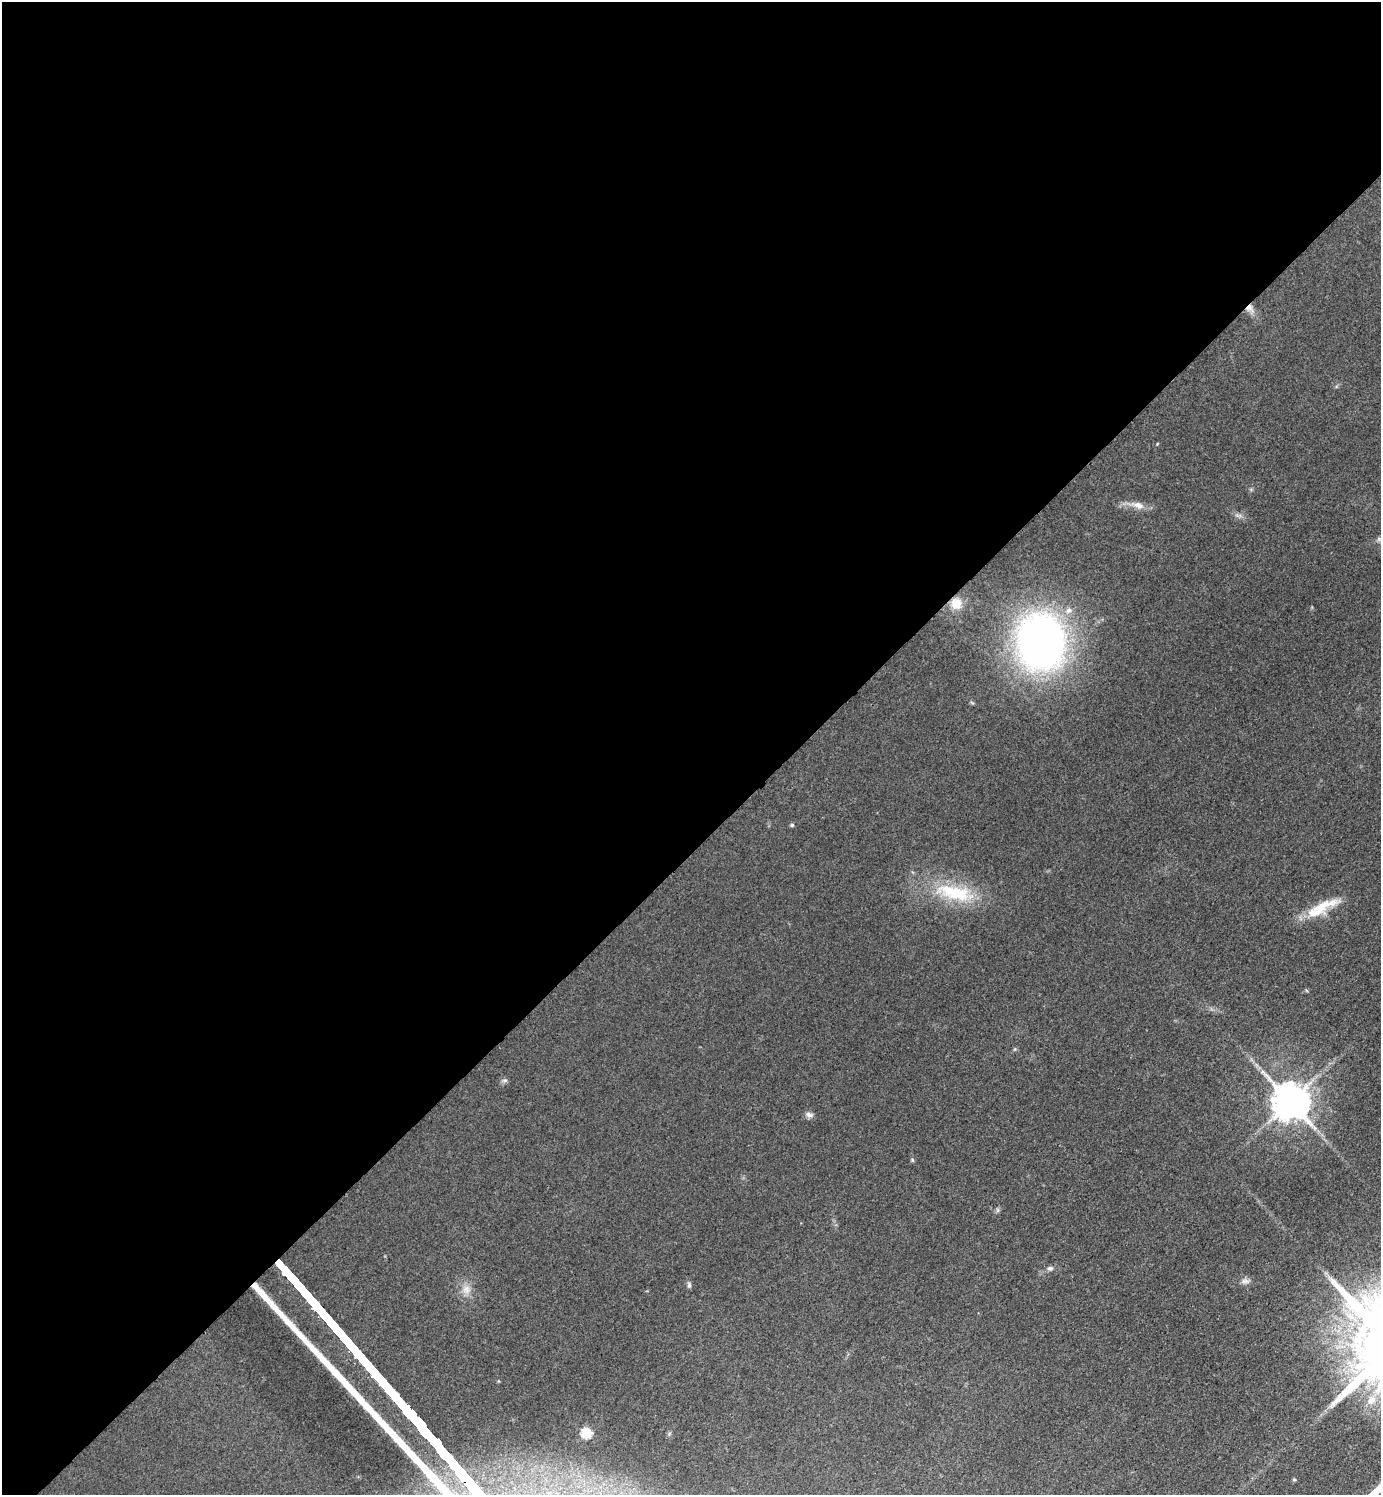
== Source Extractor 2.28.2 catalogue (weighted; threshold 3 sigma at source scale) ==
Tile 2 of 4 x 4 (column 2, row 1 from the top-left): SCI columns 1551-2929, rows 4494-5986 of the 6001 x 6002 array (HDU 1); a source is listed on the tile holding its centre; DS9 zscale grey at full resolution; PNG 1383 x 1497 px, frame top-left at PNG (2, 2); no overlay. Shown black and unused: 57% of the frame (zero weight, under 3 of 4 exposures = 2% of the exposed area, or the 3 px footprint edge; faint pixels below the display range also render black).
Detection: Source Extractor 2.28.2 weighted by HDU 2 'WHT'; one run over the whole footprint, this tile lists its part. Background 0.0578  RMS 0.0057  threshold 0.0257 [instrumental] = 3 sigma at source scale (4.5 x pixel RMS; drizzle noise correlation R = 1.50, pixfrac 1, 0.05/0.05 arcsec/px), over >= 5 px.
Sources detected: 26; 1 inside a brighter listed object's ellipse — not listed separately; the other 25 listed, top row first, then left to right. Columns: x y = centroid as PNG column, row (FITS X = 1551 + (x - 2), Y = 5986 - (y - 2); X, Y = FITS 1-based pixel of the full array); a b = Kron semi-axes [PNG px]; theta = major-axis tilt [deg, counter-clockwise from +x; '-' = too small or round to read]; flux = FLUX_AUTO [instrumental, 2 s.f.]
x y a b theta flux
1249 308 12 9 -47 4.3
1157 444 5 3 - 0.41
1138 505 19 9 -17 5.4
1238 515 12 4 -5 1.8
956 603 14 14 - 7.9
1069 610 8 8 - 3.2
1041 642 46 37 -84 340
792 825 4 4 - 1.1
955 893 61 20 -12 39
1322 906 48 14 20 18
1015 1049 6 4 71 0.7
505 1080 8 4 0 1.2
1290 1101 11 10 - 1700
809 1115 12 6 -16 2.2
912 1160 6 4 -49 0.78
997 1210 7 4 90 1
1050 1268 8 6 -11 1.7
1245 1281 12 6 -4 2.4
689 1285 8 5 -90 1.3
466 1289 13 11 -77 5.3
1351 1317 26 9 -38 11
1350 1364 15 7 -52 5.8
1371 1400 16 12 51 8.5
586 1433 5 5 - 42
1294 1480 4 4 - 0.77
Overlapping masked pixels (flux is a lower limit): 1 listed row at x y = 1249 308
Isophote crosses this tile's border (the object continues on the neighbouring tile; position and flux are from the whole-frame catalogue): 1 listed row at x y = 1371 1400